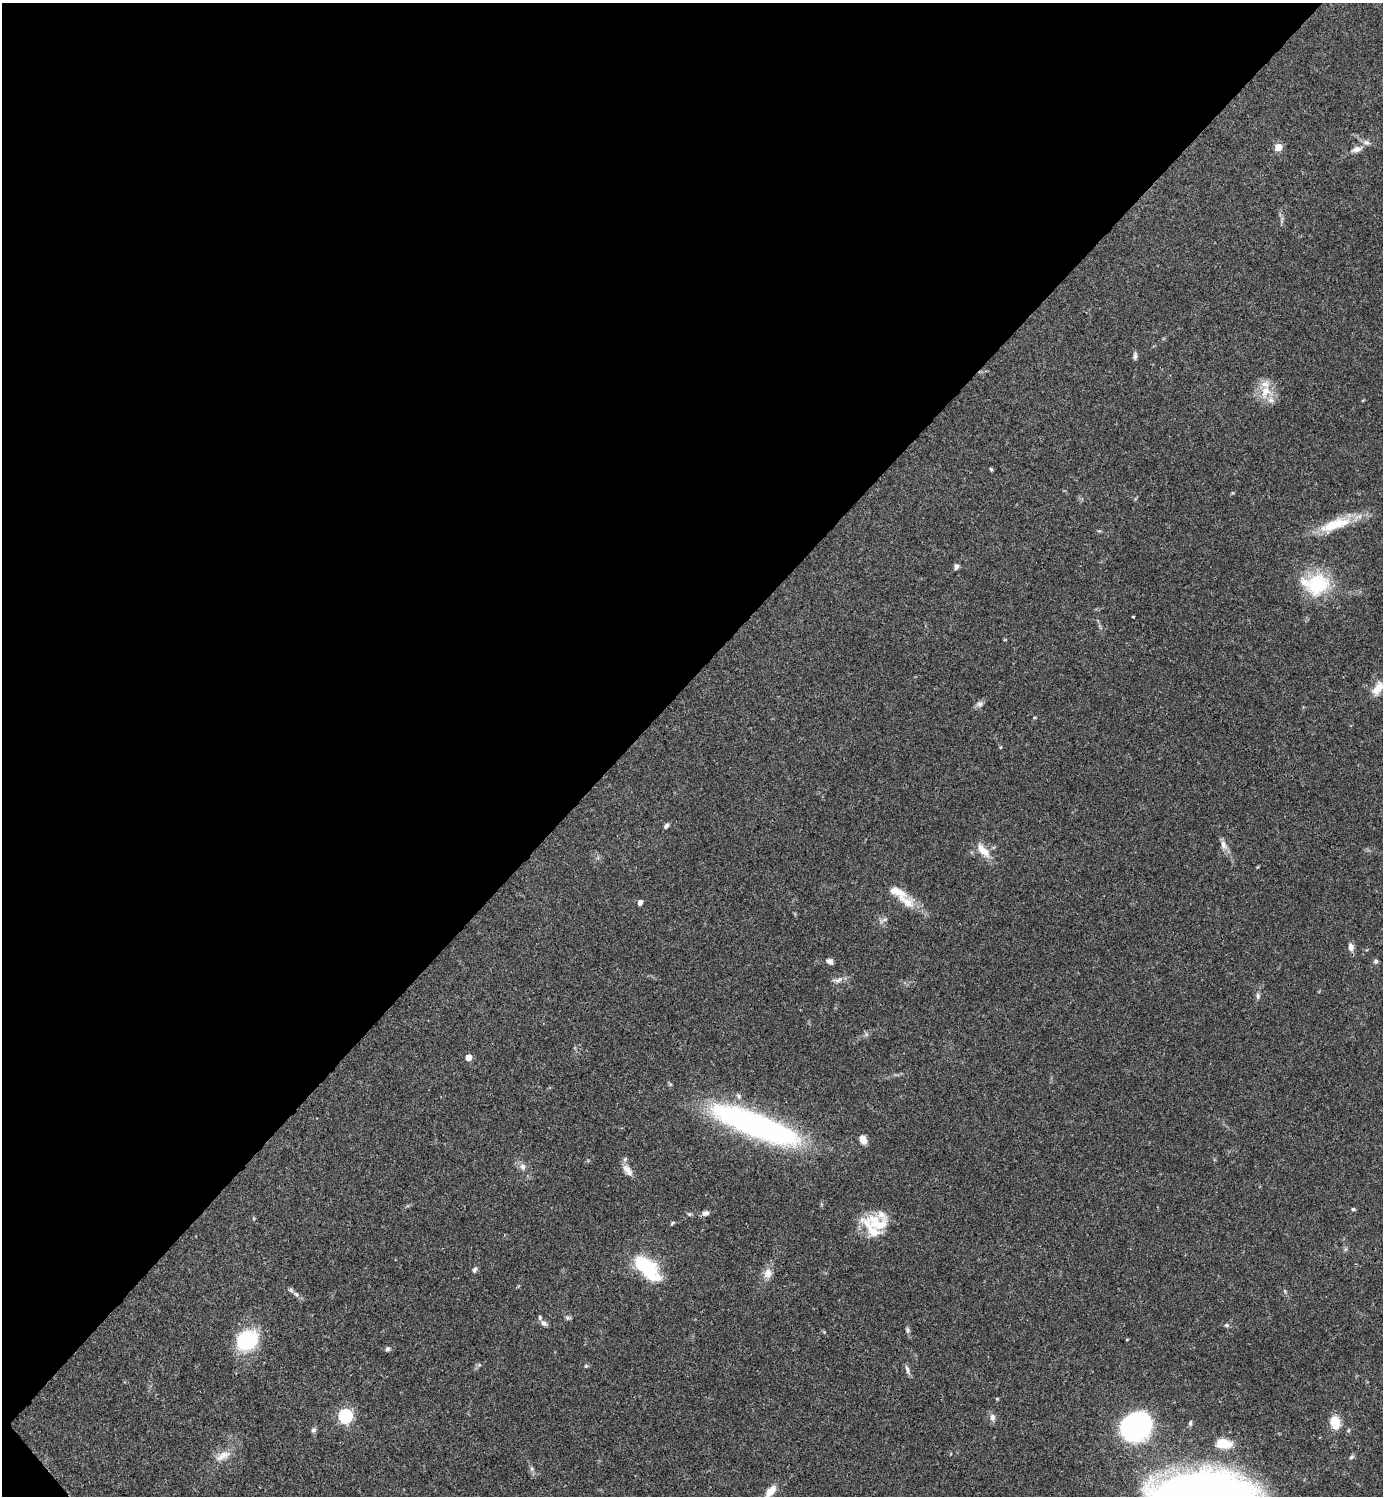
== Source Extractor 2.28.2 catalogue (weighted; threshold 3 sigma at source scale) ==
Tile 5 of 4 x 4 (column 1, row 2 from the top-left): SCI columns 299-1679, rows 2990-4483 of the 5981 x 5981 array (HDU 1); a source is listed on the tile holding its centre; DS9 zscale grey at full resolution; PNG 1385 x 1498 px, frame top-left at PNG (2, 3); no overlay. Shown black and unused: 46% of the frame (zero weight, under 3 of 4 exposures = <1% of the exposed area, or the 3 px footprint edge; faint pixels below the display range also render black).
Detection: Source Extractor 2.28.2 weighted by HDU 2 'WHT'; one run over the whole footprint, this tile lists its part. Background 0.0389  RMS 0.0027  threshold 0.0121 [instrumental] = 3 sigma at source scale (4.5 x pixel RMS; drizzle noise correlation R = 1.50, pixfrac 1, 0.05/0.05 arcsec/px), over >= 5 px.
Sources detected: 75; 1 inside a brighter object's white glare — not listed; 11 inside a brighter listed object's ellipse — not listed separately; the other 63 listed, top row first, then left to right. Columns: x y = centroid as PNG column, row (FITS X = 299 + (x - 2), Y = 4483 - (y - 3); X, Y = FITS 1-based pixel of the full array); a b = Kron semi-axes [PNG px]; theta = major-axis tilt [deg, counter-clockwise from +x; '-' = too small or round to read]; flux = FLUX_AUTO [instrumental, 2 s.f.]
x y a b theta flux
1278 147 5 5 - 7.8
1356 149 15 7 13 1.7
1135 356 8 5 83 0.79
1265 391 20 16 79 5.4
1363 400 5 3 - 0.21
991 469 4 4 - 0.35
1335 524 48 14 22 9.8
956 566 6 6 - 0.85
1318 584 33 28 34 15
1133 617 3 2 - 0.34
1378 688 18 9 55 3
980 704 10 8 24 1
1001 747 5 3 - 0.26
666 826 7 5 53 0.66
1224 845 15 8 -70 1.7
983 851 22 9 -46 3.9
897 891 31 11 -25 4.4
640 902 5 4 - 1.2
883 920 15 5 29 0.95
1351 947 10 6 -85 1.6
830 961 7 6 - 1.1
1376 961 7 6 - 0.53
838 980 15 7 15 1.4
1258 996 8 6 -83 0.75
866 1034 7 4 -72 0.47
468 1057 5 5 - 3.8
755 1125 98 23 -21 80
863 1139 10 7 -68 2.2
522 1167 10 8 -72 1.4
627 1170 17 8 -52 2.1
1353 1209 5 4 - 0.45
705 1213 9 6 23 1.2
689 1214 6 5 - 0.43
672 1223 6 4 29 0.36
878 1224 45 19 -14 9.2
1346 1249 6 4 70 0.44
642 1264 18 11 -36 15
475 1269 8 5 58 0.75
768 1273 14 11 72 2.4
1285 1291 6 3 -71 0.34
296 1294 9 5 -28 0.81
568 1318 8 5 -10 0.52
544 1323 10 6 -29 0.97
1226 1325 7 5 -2 0.56
907 1330 9 5 -85 0.65
1127 1339 5 3 - 0.19
247 1340 23 19 33 18
388 1349 6 6 - 0.6
479 1365 7 5 43 0.51
586 1366 5 5 - 0.33
907 1370 13 5 -69 1
997 1399 4 4 - 0.26
345 1416 6 6 - 48
992 1417 10 7 -83 1.2
1335 1422 12 9 -80 5.8
1190 1423 7 4 82 0.55
1136 1427 20 16 15 80
313 1430 7 6 - 0.72
1223 1443 18 10 -10 5.5
223 1456 25 11 27 3.5
1351 1457 8 5 28 0.52
532 1469 6 5 - 0.58
771 1491 17 8 50 3.5
Overlapping masked pixels (flux is a lower limit): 2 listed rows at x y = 755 1125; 705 1213
Isophote crosses this tile's border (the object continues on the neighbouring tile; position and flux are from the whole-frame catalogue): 2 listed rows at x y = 1378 688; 771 1491